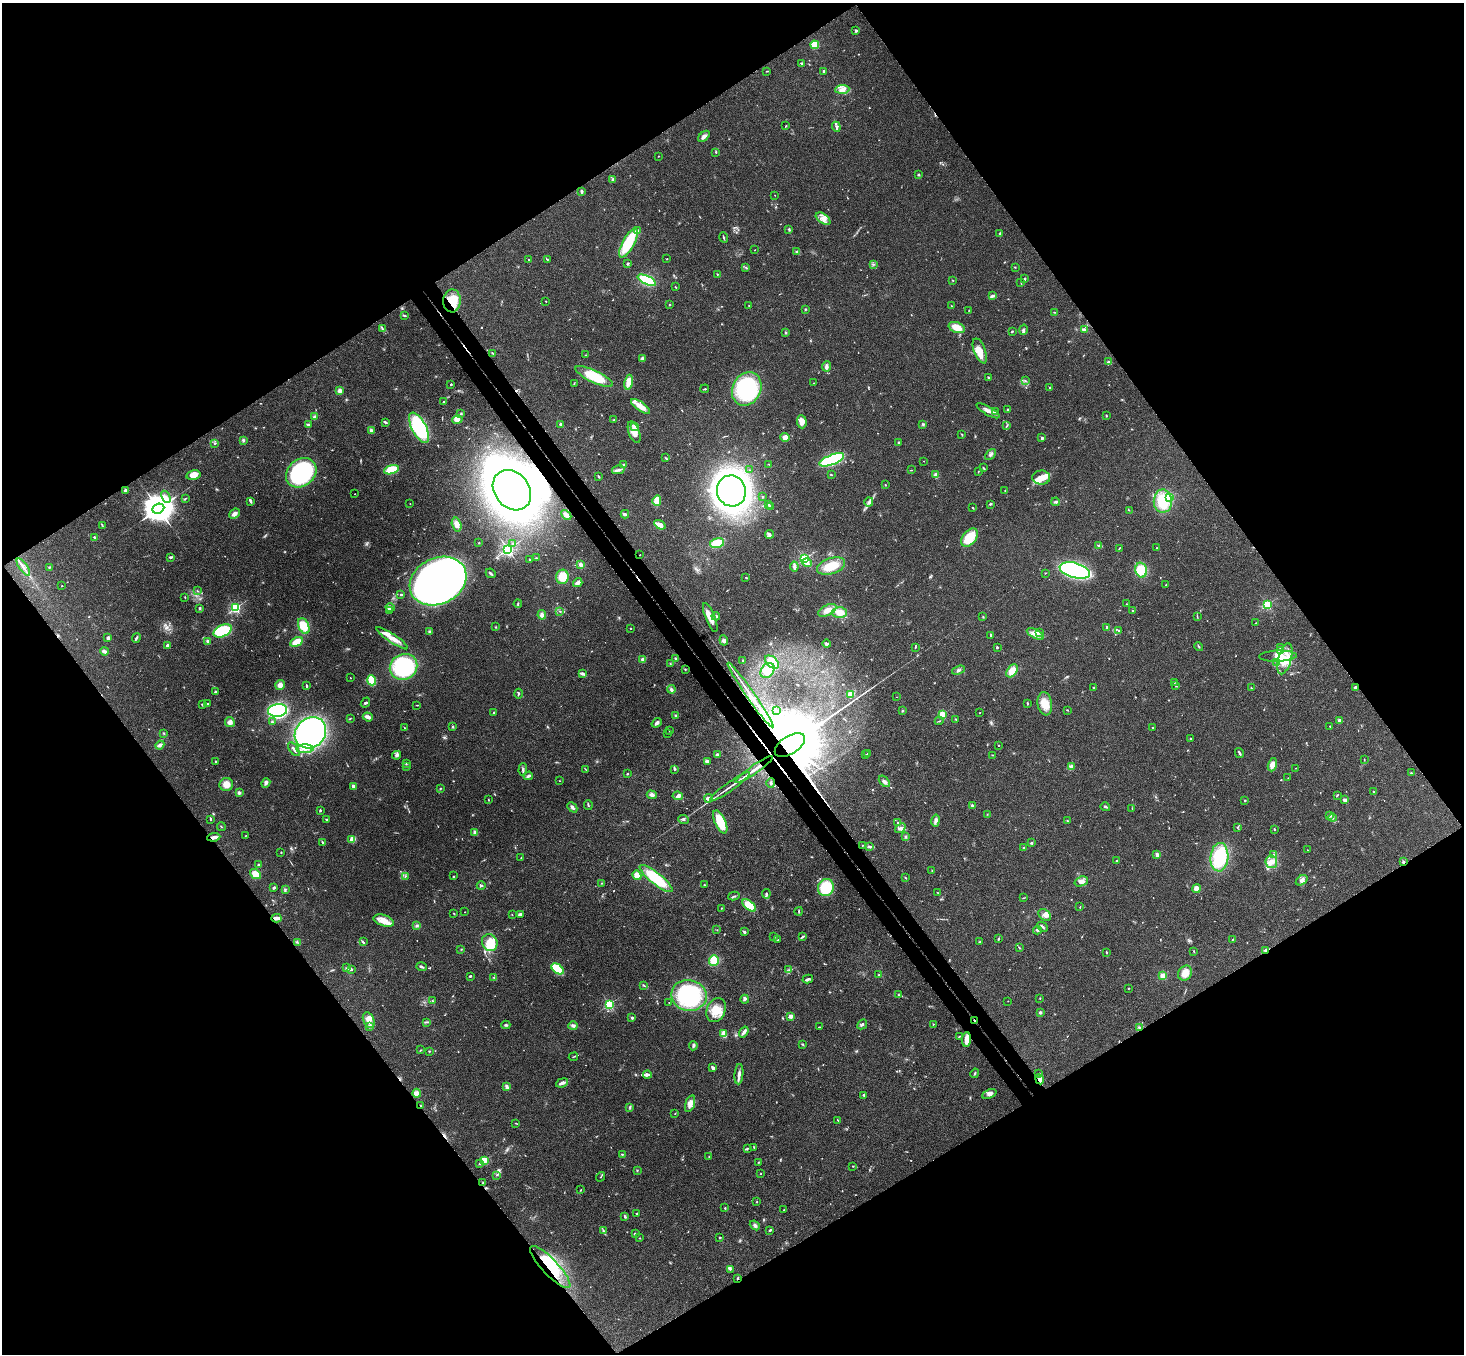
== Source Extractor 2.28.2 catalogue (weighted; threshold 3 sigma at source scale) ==
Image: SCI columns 54-5900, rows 331-5736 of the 5950 x 5930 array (HDU 1 of 3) = the unmasked area's bounding box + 8 px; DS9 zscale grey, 4 x 4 block average (1 PNG px = mean of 4 x 4 image px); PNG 1466 x 1356 px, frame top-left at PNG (2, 3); each listed source drawn as its Kron ellipse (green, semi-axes under 4 px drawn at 4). Shown black and unused: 50% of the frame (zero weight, under 3 of 4 exposures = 6% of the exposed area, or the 3 px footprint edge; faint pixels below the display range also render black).
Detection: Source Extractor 2.28.2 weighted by HDU 2 'WHT'. Background 0.163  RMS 0.0074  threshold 0.0331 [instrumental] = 3 sigma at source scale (4.5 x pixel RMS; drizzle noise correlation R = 1.50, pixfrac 1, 0.05/0.05 arcsec/px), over >= 5 px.
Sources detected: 776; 3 too faint to see at this stretch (4 x 4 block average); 12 inside a brighter object's white glare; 8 cosmic-ray / hot-pixel residue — neither listed nor drawn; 11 coinciding with a brighter row at this scale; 45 inside a brighter listed object's ellipse — not listed separately; of the other 697, all 500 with FLUX_AUTO >= 1.92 (the completeness limit of this list) listed and drawn (197 fainter detections not listed), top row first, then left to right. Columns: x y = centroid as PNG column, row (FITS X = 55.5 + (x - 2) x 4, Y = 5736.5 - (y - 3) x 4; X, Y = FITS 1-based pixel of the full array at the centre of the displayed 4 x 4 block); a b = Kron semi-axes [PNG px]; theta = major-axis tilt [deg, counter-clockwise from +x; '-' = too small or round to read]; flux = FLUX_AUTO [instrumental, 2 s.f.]
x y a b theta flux
856 31 2 2 - 29
815 45 4 3 - 91
801 63 2 2 - 7.1
767 71 2 2 - 2.4
824 71 3 2 - 5.3
842 89 7 3 4 20
786 126 2 2 - 3.2
836 127 5 3 - 8.8
704 136 7 3 42 18
716 152 2 2 - 4.3
658 156 2 2 - 2.5
918 175 3 2 - 3.9
613 179 4 3 - 7.1
582 191 3 2 - 10
775 195 2 2 - 1.9
823 219 8 4 -35 27
789 229 3 2 - 4.3
638 230 3 2 - 5.4
1000 234 3 2 - 4.8
724 237 5 2 - 4.8
628 243 16 6 62 210
755 250 2 2 - 2.8
797 252 3 2 - 4.2
547 259 3 2 - 3.2
667 259 2 2 - 2.2
529 260 2 2 - 2
627 264 3 2 - 7
873 264 2 2 - 2.4
746 267 2 2 - 2
1015 267 2 2 - 1.9
717 274 2 2 - 3.3
1025 279 4 2 - 3.5
647 280 10 4 -25 180
953 280 2 2 - 2.6
1021 283 3 2 - 2.2
675 287 3 2 - 2.6
992 296 4 3 - 7.8
452 301 11 9 89 98
546 301 2 2 - 3
670 304 2 2 - 3.3
749 305 2 2 - 3.1
951 306 2 2 - 2.2
805 309 2 2 - 3
969 310 2 2 - 2.1
1055 312 3 2 - 3.3
404 316 4 2 - 5
957 328 8 5 -22 54
382 329 2 2 - 3
1023 330 5 3 - 8.7
1084 330 4 2 - 20
1012 331 3 2 - 3.6
785 332 3 2 - 3.4
980 351 13 5 -69 54
492 353 3 2 - 4.4
585 355 3 2 - 2.4
642 359 4 3 - 7.2
1108 362 3 3 - 7.6
826 366 5 3 - 14
594 376 20 6 -25 140
988 377 2 2 - 4.6
1025 380 3 2 - 2.4
629 382 7 4 81 42
574 383 2 2 - 2.8
813 383 2 2 - 2.3
451 384 2 2 - 14
1049 388 2 2 - 2
705 389 4 2 - 2.8
747 389 17 14 62 500
340 391 3 3 - 18
444 402 2 2 - 3.4
640 406 11 4 -35 53
1008 410 2 2 - 23
988 411 13 4 -31 28
996 412 3 2 - 4.3
461 414 2 2 - 2.9
1106 415 3 2 - 2.7
314 417 2 2 - 28
457 420 5 4 - 32
614 420 3 2 - 4.3
385 422 3 2 - 8.1
802 422 6 5 - 39
308 424 3 2 - 9.6
923 424 2 2 - 3.8
561 425 3 2 - 16
1007 425 3 2 - 4.3
634 426 2 2 - 91
419 428 16 7 -63 410
371 430 4 3 - 7
634 432 11 5 -70 37
962 434 2 2 - 2.8
785 437 5 3 - 54
1042 438 2 2 - 30
243 440 4 3 - 5.8
215 443 2 2 - 3.7
898 443 3 2 - 4.3
991 454 6 3 42 11
666 458 2 2 - 2.6
832 460 13 5 22 420
924 461 2 2 - 2
769 464 2 2 - 2.3
623 465 2 2 - 7.9
983 468 3 2 - 3.8
391 470 7 4 18 110
618 470 6 2 13 13
749 470 2 2 - 3.3
911 470 2 2 - 2.4
978 472 2 2 - 1.9
301 473 16 13 39 550
193 475 7 4 13 46
831 475 2 2 - 4.2
936 475 4 2 - 22
598 476 3 2 - 4.4
1041 478 9 7 -3 42
885 485 2 2 - 3.8
125 490 3 2 - 14
512 490 22 17 -51 3200
1005 490 2 2 - 2.5
731 491 16 14 -73 3800
355 494 2 2 - 2.1
166 497 6 3 -62 16
762 497 2 2 - 18
1170 497 2 2 - 240
185 498 2 2 - 2.2
251 501 3 2 - 8.4
657 501 5 4 - 60
1163 501 11 9 89 180
869 502 4 2 - 9.7
1056 502 4 2 - 9.3
410 504 2 2 - 2.3
990 504 3 2 - 4
768 505 3 2 - 4.1
770 507 2 2 - 3.9
973 508 3 2 - 2.9
158 509 6 5 - 9100
1129 510 2 2 - 2
234 514 6 3 41 23
625 514 4 3 - 11
566 515 6 3 -47 14
102 525 3 2 - 3.2
457 525 7 4 -74 27
660 525 6 3 -34 64
770 534 4 3 - 9.9
95 537 3 2 - 5.8
970 538 10 6 50 110
479 543 2 2 - 3.2
717 543 7 5 11 81
513 544 3 2 - 5
1098 546 3 2 - 5.1
1157 548 2 2 - 3
508 549 2 2 - 1200
1119 549 4 2 - 3.3
640 555 2 2 - 3.8
170 557 3 2 - 6.2
536 558 2 2 - 3.1
529 559 2 2 - 3.7
804 559 2 2 - 690
807 563 5 3 - 27
581 565 3 2 - 15
794 566 5 4 - 11
831 566 14 8 18 87
23 567 10 2 -56 17
49 568 2 2 - 3.2
1075 570 15 7 -15 790
1141 570 7 5 -75 84
491 573 5 2 - 7
1045 573 2 2 - 2.3
562 577 7 6 - 70
745 577 2 2 - 2.5
438 581 29 23 26 2200
578 582 5 4 - 13
1166 585 2 2 - 2.2
62 586 2 2 - 3.9
198 591 3 2 - 2.7
401 594 2 2 - 14
185 597 3 2 - 2.6
518 604 4 2 - 4.5
1126 604 2 2 - 2.4
1267 605 2 2 - 500
200 608 3 2 - 5.5
235 608 2 2 - 690
390 608 4 2 - 9.2
389 610 2 2 - 2.2
827 610 10 5 27 32
560 611 2 2 - 3.6
1133 611 2 2 - 5.3
840 612 7 5 -1 43
542 615 4 4 - 16
716 616 4 3 - 7.5
1197 616 4 2 - 3
983 617 2 2 - 2
710 618 15 4 -68 40
1255 623 2 2 - 2
304 626 8 5 -65 93
496 627 2 2 - 2.5
1107 627 2 2 - 37
630 628 2 2 - 7.8
1119 630 3 2 - 4.3
223 631 9 5 25 260
429 631 3 2 - 4.1
1040 632 2 2 - 3.1
1035 634 9 4 -28 41
991 635 3 2 - 5.3
108 638 3 3 - 9.6
136 638 5 2 - 8.5
392 638 19 4 -34 43
724 640 5 4 - 12
208 641 3 2 - 13
296 642 7 4 28 58
826 644 4 2 - 12
167 645 3 2 - 9.3
1199 646 5 2 - 4.2
915 647 2 2 - 2.5
997 647 2 2 - 6.4
1280 647 2 2 - 2.6
104 651 4 2 - 19
1281 651 4 3 - 11
1278 656 19 5 2 55
675 659 3 3 - 5
1285 659 16 6 74 78
643 660 2 2 - 96
743 660 2 2 - 6.4
772 662 8 5 -40 52
1277 663 4 2 - 6.2
670 664 2 2 - 2.1
403 667 14 12 30 400
685 669 2 2 - 2.1
768 670 8 6 51 80
958 670 7 3 21 10
1012 671 7 5 53 54
583 674 3 2 - 4.9
350 678 2 2 - 3
372 680 5 3 - 140
1174 682 2 2 - 2
280 685 5 4 - 23
1176 685 3 2 - 2.6
306 686 3 2 - 7.7
1093 687 3 2 - 3.2
1355 687 2 2 - 23
1251 688 2 2 - 2.3
671 689 4 3 - 9.4
215 692 2 2 - 8.3
518 694 5 2 - 4.6
850 694 4 2 - 36
750 695 39 2 -55 42
897 697 2 2 - 2.6
365 703 5 2 - 5.9
1027 703 3 2 - 4.4
208 704 2 2 - 4.6
1045 704 12 7 -81 62
202 705 2 2 - 6.3
417 705 2 2 - 3.6
278 710 9 6 7 710
776 710 3 2 - 4
1067 710 3 2 - 2.7
902 711 3 2 - 2.8
494 713 2 2 - 6.4
980 713 2 2 - 2
942 714 2 2 - 250
675 715 2 2 - 3.6
368 717 5 3 - 23
350 718 3 2 - 2.9
956 719 2 2 - 3.6
1339 720 2 2 - 62
939 721 4 2 - 2.9
230 722 5 5 - 15
272 722 2 2 - 4.4
657 723 5 3 - 12
1330 726 2 2 - 2
452 727 2 2 - 3.1
405 728 2 2 - 2.3
1152 728 2 2 - 2.2
670 731 2 2 - 16
164 733 3 2 - 3.3
310 733 17 14 45 1100
668 733 2 2 - 2.4
1190 738 2 2 - 2.1
160 745 5 2 - 7.1
790 745 17 9 33 98000
999 746 2 2 - 2.2
294 749 8 2 -55 11
305 749 9 4 0 28
1239 753 5 2 - 7.9
867 754 2 2 - 3.6
397 755 4 3 - 9.4
717 755 2 2 - 15
866 755 2 2 - 2.3
992 755 2 2 - 2.7
1364 759 2 2 - 2.2
215 761 2 2 - 8.8
707 761 4 3 - 8.7
406 763 2 2 - 4.3
1272 765 7 3 71 38
407 766 2 2 - 2.8
1071 766 3 2 - 6.8
1296 768 2 2 - 3.1
523 769 6 2 87 7.3
585 769 3 2 - 2.2
674 769 3 2 - 3.7
754 770 22 2 35 66
627 773 3 2 - 2.5
1411 773 2 2 - 3.3
528 776 4 3 - 10
1288 778 2 2 - 2
560 781 2 2 - 2
884 781 7 3 -47 12
266 783 5 3 - 10
771 783 5 3 - 17
226 784 7 6 - 42
354 786 4 3 - 16
730 786 24 2 35 27
440 789 3 2 - 2.9
1373 792 2 2 - 2.6
239 793 4 3 - 6.2
652 795 5 3 - 17
1337 795 3 2 - 3.5
678 796 5 4 - 13
709 798 4 3 - 26
488 800 3 2 - 2.9
1245 800 2 2 - 7.2
1345 800 3 2 - 14
588 805 5 2 - 5
972 805 3 3 - 4.9
572 807 6 3 -46 13
1105 807 5 2 - 8.1
1132 809 2 2 - 2
320 811 3 2 - 3.8
987 814 2 2 - 2
1329 815 4 3 - 8.5
1333 818 4 2 - 5.1
210 819 3 2 - 4.9
326 819 3 2 - 3.8
684 819 5 2 - 5.6
936 820 6 4 78 13
1067 820 3 2 - 2.4
720 822 12 5 -65 120
898 822 2 2 - 9.5
221 826 4 2 - 3
1237 827 2 2 - 3
900 828 6 3 39 12
1274 829 2 2 - 15
475 832 4 3 - 13
245 836 2 2 - 2
214 837 7 3 8 18
905 837 2 2 - 2.7
352 839 4 3 - 36
322 842 2 2 - 4.9
1032 843 3 2 - 4
862 845 2 2 - 4.5
869 846 3 2 - 3.9
1023 848 2 2 - 4.6
1307 850 2 2 - 2.1
281 852 2 2 - 3.6
1274 854 2 2 - 2.7
1157 855 2 2 - 76
1219 857 14 9 86 250
521 858 3 2 - 2.4
1116 861 2 2 - 3.7
1271 862 6 6 - 28
1403 862 4 2 - 7.1
258 865 2 2 - 11
932 870 2 2 - 2.3
255 874 6 4 -38 50
637 875 5 4 - 38
405 876 3 2 - 3.7
453 876 3 2 - 2.5
656 878 20 6 -38 210
905 878 3 2 - 4.5
1302 880 6 3 36 14
1081 881 7 4 20 21
602 883 2 2 - 2.4
704 885 2 2 - 8.4
481 886 4 2 - 4.5
826 887 9 7 67 180
274 888 3 3 - 6.7
285 889 3 2 - 5.1
1196 889 5 4 - 27
937 892 2 2 - 2
766 894 5 2 - 7.1
734 896 6 2 12 6.8
1023 898 3 2 - 2.7
749 905 8 4 -41 87
1080 907 2 2 - 2.9
721 908 2 2 - 2.7
799 911 4 2 - 3.9
465 912 2 2 - 2.3
453 913 3 2 - 2.6
520 914 3 3 - 8.1
512 915 2 2 - 1.9
1045 915 7 5 -37 23
276 918 5 2 - 27
384 921 10 5 -18 55
417 926 3 3 - 7.2
1042 927 6 2 -46 8.4
717 930 2 2 - 2.1
1037 930 4 2 - 10
744 932 3 2 - 7.6
774 937 2 2 - 2.5
803 937 2 2 - 4.5
998 939 4 2 - 5.1
1233 939 3 2 - 2.7
778 940 2 2 - 2
297 942 2 2 - 4.1
363 942 4 2 - 6.3
979 942 2 2 - 5.2
490 943 9 7 -65 62
1019 947 3 2 - 4.2
461 949 2 2 - 2
1265 950 3 2 - 4.1
1194 951 3 2 - 2.6
1106 952 2 2 - 3.3
714 960 5 5 - 82
421 967 5 3 - 6.9
347 968 3 2 - 3.8
557 969 7 4 -39 130
351 970 2 2 - 3.7
789 970 2 2 - 2.1
1185 973 8 6 57 50
879 975 2 2 - 2.1
470 976 3 2 - 5.4
1163 976 2 2 - 190
494 978 3 2 - 3.8
808 979 5 3 - 8.7
643 985 3 2 - 3.2
1128 988 2 2 - 2.3
689 995 17 15 -11 510
899 995 3 2 - 4.1
1040 998 2 2 - 2.1
745 999 4 3 - 9.3
432 1001 2 2 - 2.7
1008 1001 2 2 - 2.2
669 1002 2 2 - 2.6
609 1004 2 2 - 580
716 1010 12 9 67 66
1040 1012 3 3 - 6.2
791 1016 4 3 - 16
632 1018 2 2 - 33
369 1020 8 5 -66 32
975 1021 4 2 - 5.3
426 1022 3 2 - 4.2
862 1024 5 3 - 8.1
933 1024 2 2 - 5.6
506 1025 4 2 - 6.4
370 1026 2 2 - 50
573 1026 5 3 - 11
819 1027 2 2 - 2.5
1139 1027 4 2 - 4.5
744 1032 6 2 55 20
724 1034 3 3 - 49
959 1036 3 2 - 3.9
967 1039 7 3 86 41
803 1044 3 2 - 3.4
693 1046 5 3 - 8.6
421 1050 2 2 - 2.1
429 1051 3 2 - 2.5
573 1057 5 2 - 3.4
713 1068 3 2 - 15
975 1073 5 2 - 4.2
1039 1073 2 2 - 2.2
739 1074 10 3 85 19
647 1075 4 3 - 15
1040 1079 5 4 - 18
562 1083 6 3 22 15
507 1087 3 2 - 14
417 1093 4 4 - 22
989 1094 7 4 23 16
864 1095 2 2 - 6.9
690 1104 9 4 73 24
421 1106 3 2 - 3
629 1107 3 2 - 3.6
675 1113 2 2 - 2.2
838 1120 2 2 - 2.5
516 1123 3 2 - 2.8
754 1147 3 2 - 2.7
748 1148 2 2 - 2.6
622 1154 3 2 - 2.8
709 1156 2 2 - 2
484 1160 2 2 - 220
758 1162 2 2 - 2.1
479 1164 2 2 - 2.6
853 1166 2 2 - 2.8
637 1170 3 2 - 2.7
760 1174 2 2 - 2.1
496 1175 2 2 - 3.1
601 1177 5 2 - 3.4
483 1182 2 2 - 2
581 1190 3 2 - 2.4
757 1202 2 2 - 2.3
725 1208 2 2 - 3
784 1210 2 2 - 1.9
637 1213 2 2 - 2.3
625 1216 3 2 - 6.7
755 1225 5 3 - 10
770 1230 2 2 - 8.8
603 1231 4 2 - 6.5
635 1233 3 2 - 5.9
640 1238 2 2 - 2
720 1238 2 2 - 14
550 1267 28 8 -47 150
730 1269 3 2 - 3.2
738 1278 2 2 - 4.7
Overlapping masked pixels (flux is a lower limit): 15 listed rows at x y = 452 301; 640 555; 750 695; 790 745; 754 770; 214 837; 1403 862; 276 918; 1265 950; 975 1021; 967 1039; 1040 1079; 421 1106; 550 1267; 738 1278
Diffuse or blended objects may show on this block-average render without a row.